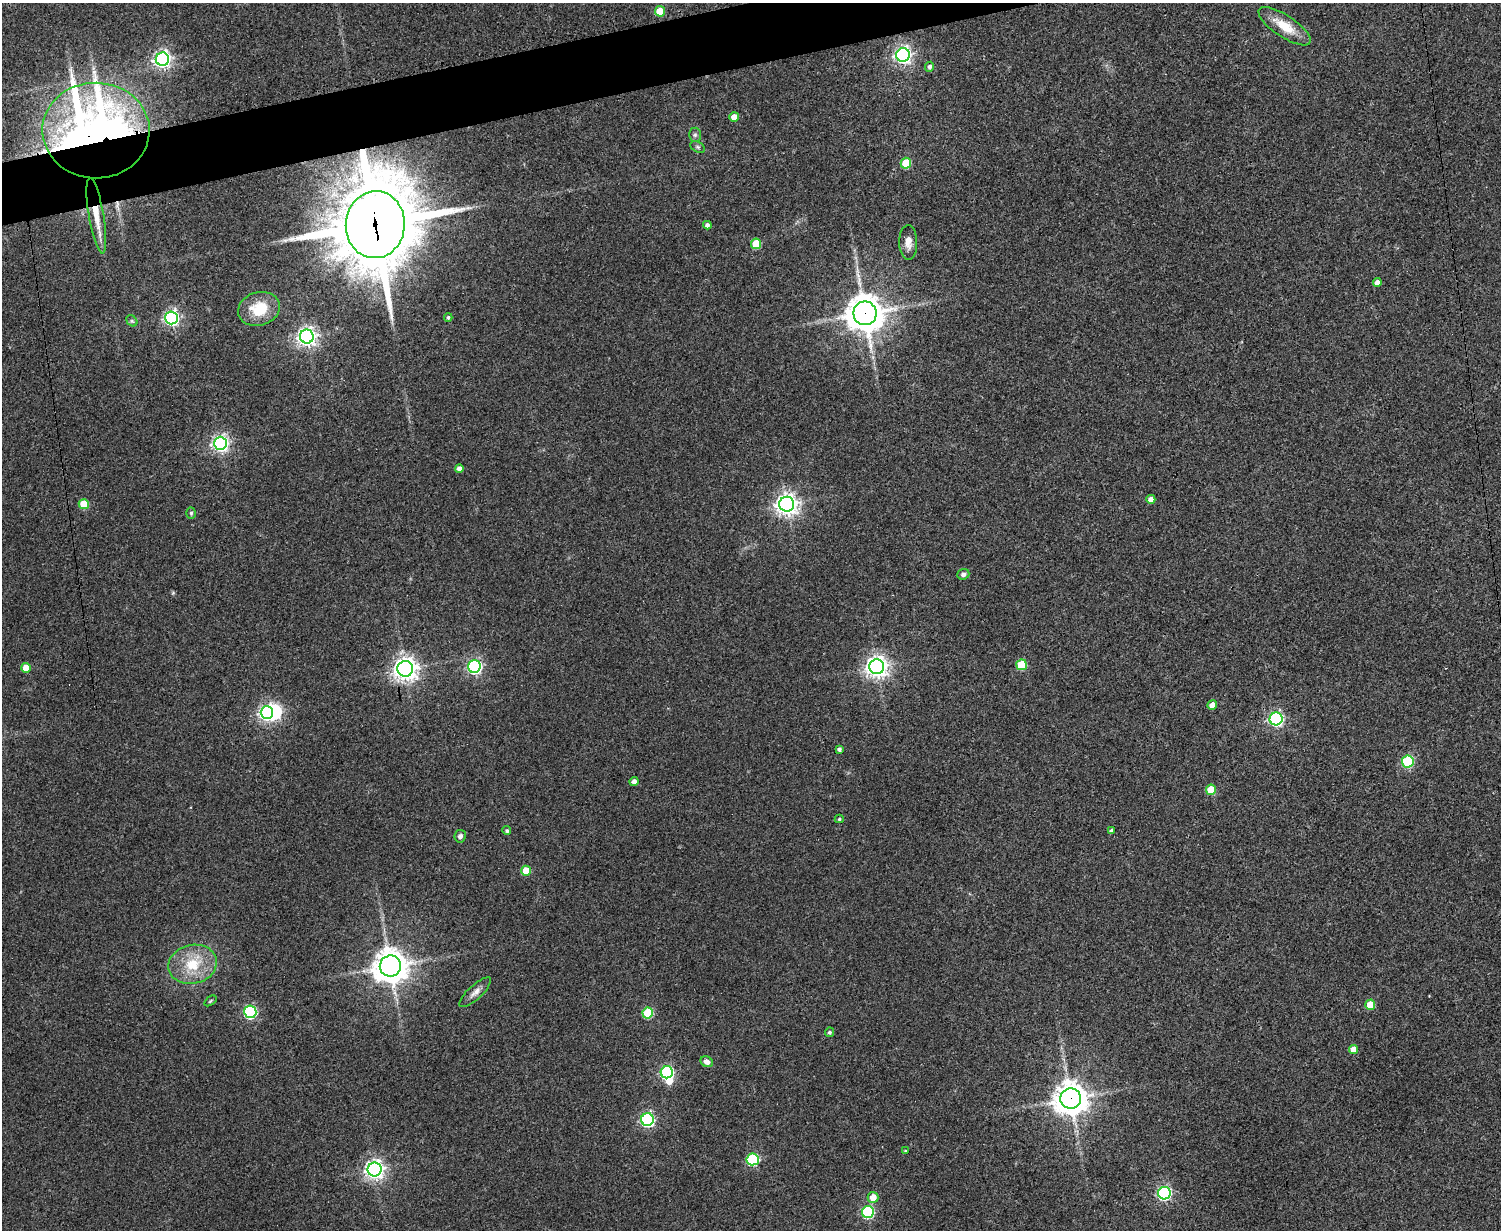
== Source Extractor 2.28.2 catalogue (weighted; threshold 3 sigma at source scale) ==
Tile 8 of 3 x 4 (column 2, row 3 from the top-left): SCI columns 1659-3157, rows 1232-2459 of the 4918 x 4927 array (HDU 1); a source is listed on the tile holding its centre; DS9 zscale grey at full resolution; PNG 1503 x 1232 px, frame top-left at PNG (2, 3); each listed source drawn as its Kron ellipse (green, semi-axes under 4 px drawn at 4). Shown black and unused: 3% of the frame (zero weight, under 3 of 4 exposures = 2% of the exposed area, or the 3 px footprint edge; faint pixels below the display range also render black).
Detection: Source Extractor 2.28.2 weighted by HDU 2 'WHT'; one run over the whole footprint, this tile lists its part. Background 0.0787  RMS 0.0057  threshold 0.0256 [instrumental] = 3 sigma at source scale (4.5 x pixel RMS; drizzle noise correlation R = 1.50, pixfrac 1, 0.05/0.05 arcsec/px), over >= 5 px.
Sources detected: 67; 2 inside a brighter object's white glare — neither listed nor drawn; the other 65 listed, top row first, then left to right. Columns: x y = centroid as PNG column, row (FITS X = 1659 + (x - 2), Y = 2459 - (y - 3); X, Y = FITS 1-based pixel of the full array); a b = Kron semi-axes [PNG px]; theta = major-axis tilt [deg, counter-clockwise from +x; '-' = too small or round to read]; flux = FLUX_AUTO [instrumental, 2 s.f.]
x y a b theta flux
660 11 5 5 - 18
1285 26 30 11 -34 14
903 55 7 7 - 220
162 59 6 6 - 200
930 67 5 4 - 1.8
734 117 5 5 - 8
96 130 53 48 -1 570
695 135 7 6 - 1.4
698 147 8 5 -27 1.1
906 163 5 5 - 23
96 216 38 7 -80 11
375 225 33 29 85 5700
707 225 4 4 - 2.1
908 242 17 9 -89 4.7
756 244 5 5 - 22
1377 282 4 4 - 3.1
259 309 21 16 17 18
865 313 12 11 - 1300
448 317 4 3 - 0.92
171 318 6 6 - 160
132 321 6 5 - 1.1
307 336 7 7 - 280
220 443 6 6 - 200
459 468 4 4 - 2.9
1151 499 4 4 - 3.6
84 504 5 5 - 16
787 504 7 7 - 420
191 513 5 4 - 0.98
963 574 6 5 - 2
1021 665 5 5 - 27
474 667 6 6 - 120
877 667 7 7 - 410
26 668 5 4 - 8.3
405 669 8 7 - 470
1212 705 5 4 - 6.5
267 712 6 6 - 130
1276 719 6 6 - 130
839 749 4 3 - 1.4
1408 761 6 6 - 58
634 782 4 4 - 3.7
1211 790 5 5 - 15
839 819 4 4 - 0.89
1111 830 4 4 - 1.3
507 831 4 4 - 1.1
460 836 6 6 - 1.7
526 871 5 5 - 15
193 964 24 19 13 20
390 966 11 10 - 980
475 992 20 7 42 3.9
210 1001 7 3 36 0.71
1370 1005 5 5 - 15
250 1012 6 6 - 74
648 1013 5 5 - 34
830 1032 5 4 - 1.2
1353 1049 4 4 - 6.1
707 1062 6 5 - 3.6
667 1072 6 6 - 90
1071 1099 10 10 - 920
647 1120 6 6 - 110
905 1151 3 3 - 0.44
753 1159 6 6 - 60
375 1170 7 7 - 300
1164 1193 6 6 - 120
873 1197 5 5 - 6.6
868 1212 6 6 - 71
Overlapping masked pixels (flux is a lower limit): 5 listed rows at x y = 96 130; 96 216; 375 225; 865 313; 1071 1099